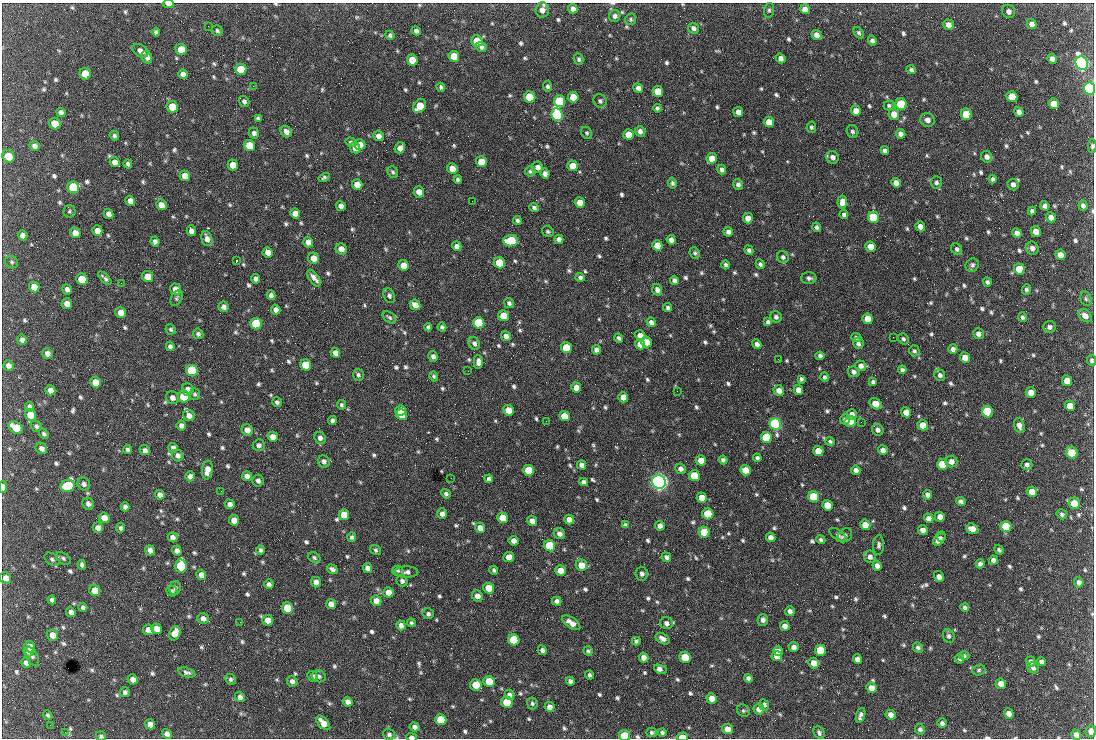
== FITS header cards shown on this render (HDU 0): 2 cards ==
NAXIS1  =                 1092 /fastest changing axis
NAXIS2  =                  736 /next to fastest changing axis

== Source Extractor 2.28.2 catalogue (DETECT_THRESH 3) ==
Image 1092 x 736 px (HDU 0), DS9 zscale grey, 1 PNG px = 1 image px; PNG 1096 x 740 px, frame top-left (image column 1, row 736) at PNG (2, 3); each listed source drawn as its Kron ellipse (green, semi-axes under 4 px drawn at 4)
Background 1510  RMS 36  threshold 109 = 3 sigma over >= 5 px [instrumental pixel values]
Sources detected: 837; of the 837, the 500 brightest by FLUX_AUTO listed and drawn (337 fainter detections omitted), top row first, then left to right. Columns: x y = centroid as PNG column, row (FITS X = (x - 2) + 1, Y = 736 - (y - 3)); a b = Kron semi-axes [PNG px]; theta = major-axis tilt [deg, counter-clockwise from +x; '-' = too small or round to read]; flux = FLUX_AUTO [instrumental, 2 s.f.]
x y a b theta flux
168 4 5 3 - 1.3e+04
573 9 5 4 - 1.1e+04
805 9 5 4 - 1.9e+04
542 10 7 6 - 1.5e+04
769 10 7 5 80 4.8e+03
1009 11 7 6 - 1.1e+04
615 16 6 5 - 7.0e+03
631 19 6 5 - 4.5e+03
1032 24 5 4 - 1.7e+04
948 25 5 5 - 1.3e+04
208 26 2 2 - 4.6e+03
694 28 6 5 - 9.0e+03
217 31 6 5 - 4.9e+03
416 31 5 4 - 8.9e+03
156 32 4 4 - 5.0e+03
859 33 6 4 -58 5.1e+03
390 35 5 4 - 5.1e+03
816 35 5 4 - 1.4e+04
872 40 5 4 - 7.2e+03
477 41 6 5 - 8.3e+04
481 47 5 5 - 6.7e+03
181 50 6 5 - 7.4e+04
140 51 8 6 -33 1.1e+04
454 56 5 5 - 5.3e+04
147 57 6 5 - 1.2e+04
781 58 5 4 - 1.2e+04
579 59 5 4 - 5.0e+03
1052 59 5 4 - 1.3e+04
412 60 5 5 - 5.7e+04
1082 63 7 6 - 1.3e+06
241 69 6 5 - 5.0e+04
911 70 4 4 - 5.1e+03
85 74 6 5 - 7.6e+04
183 74 5 4 - 1.1e+04
253 86 2 2 - 2.0e+04
548 86 5 4 - 5.5e+03
441 87 4 4 - 5.0e+03
638 88 5 4 - 1.0e+04
1089 89 6 5 - 8.3e+05
658 91 5 5 - 6.1e+04
530 97 6 5 - 1.7e+05
573 97 5 5 - 3.9e+04
1012 97 5 5 - 5.8e+04
244 101 6 5 - 6.8e+03
560 101 6 5 - 2.8e+05
600 101 7 6 - 6.1e+03
901 104 6 5 - 2.0e+05
1054 104 5 5 - 6.0e+04
420 106 8 5 51 5.2e+04
889 106 5 5 - 4.7e+03
172 107 6 5 - 7.5e+04
657 108 4 4 - 5.3e+03
856 111 5 5 - 2.1e+04
61 112 4 4 - 7.3e+03
738 112 5 4 - 1.6e+04
1019 112 5 4 - 1.1e+04
894 114 6 5 - 2.7e+04
966 114 6 5 - 9.4e+04
557 115 6 5 - 5.9e+05
258 118 4 3 - 4.5e+03
927 120 7 6 - 1.3e+04
769 122 5 5 - 3.2e+04
55 124 6 5 - 3.8e+04
811 127 5 4 - 4.6e+03
640 131 5 5 - 9.7e+03
286 132 6 5 - 1.2e+04
852 132 6 5 - 5.9e+03
254 133 5 5 - 8.3e+03
587 133 6 5 - 4.5e+03
900 134 5 4 - 1.1e+04
629 135 5 5 - 4.3e+04
114 136 5 4 - 5.0e+03
378 136 5 5 - 1.2e+04
351 142 5 4 - 5.0e+03
249 145 6 5 - 6.5e+04
360 145 5 5 - 2.0e+04
34 146 5 4 - 9.0e+03
1092 146 7 4 90 4.5e+03
355 148 5 5 - 1.4e+04
400 148 6 5 - 1.4e+04
885 151 4 4 - 9.2e+03
8 156 6 5 - 5.5e+04
833 157 6 6 - 1.2e+04
987 157 6 5 - 9.7e+03
712 158 5 5 - 3.2e+04
115 162 5 5 - 1.5e+04
481 162 5 5 - 5.2e+04
128 164 5 4 - 6.1e+03
233 165 5 5 - 4.0e+04
572 166 5 5 - 3.5e+04
538 167 6 5 - 1.3e+04
452 169 5 5 - 2.8e+04
722 169 5 4 - 7.0e+03
530 171 5 5 - 4.5e+03
393 172 6 5 - 4.7e+03
545 174 5 4 - 1.2e+04
185 176 5 5 - 2.2e+04
324 177 6 4 31 5.0e+03
458 179 4 3 - 4.9e+03
993 179 4 4 - 6.2e+03
936 182 6 5 - 5.9e+03
672 183 5 4 - 6.1e+03
896 183 5 4 - 1.6e+04
738 184 5 5 - 7.7e+03
1013 184 6 5 - 9.6e+03
357 185 5 5 - 2.8e+04
73 187 6 5 - 2.7e+05
419 192 6 5 - 2.4e+04
130 201 5 4 - 1.5e+04
472 201 2 2 - 7.6e+03
580 202 5 5 - 2.9e+04
842 202 6 5 - 1.7e+04
161 205 6 5 - 1.8e+04
341 206 5 4 - 1.3e+04
1045 206 5 4 - 1.0e+04
1083 206 5 4 - 7.8e+03
534 208 5 4 - 6.1e+03
69 211 6 6 - 4.9e+03
1032 211 4 4 - 7.1e+03
295 213 5 5 - 2.1e+04
109 214 5 4 - 1.2e+04
844 215 4 4 - 7.6e+03
873 217 5 5 - 1.5e+05
1051 217 5 5 - 1.4e+04
748 218 5 5 - 1.8e+04
517 220 4 4 - 5.4e+03
920 226 5 4 - 1.4e+04
817 227 5 4 - 5.9e+03
97 231 5 5 - 2.0e+04
191 231 5 4 - 1.1e+04
548 231 6 5 - 4.6e+03
1036 231 5 5 - 2.5e+04
728 232 4 4 - 7.9e+03
75 233 5 5 - 2.0e+04
1017 233 5 4 - 1.1e+04
22 235 5 4 - 1.0e+04
207 239 8 5 -72 1.4e+04
559 239 5 4 - 1.1e+04
671 240 5 4 - 1.1e+04
155 241 5 4 - 8.2e+03
511 241 7 5 5 1.7e+05
308 242 5 5 - 1.9e+04
657 245 5 5 - 3.3e+04
457 246 5 4 - 1.2e+04
871 247 5 5 - 3.3e+04
1032 248 7 6 - 1.0e+04
341 249 6 5 - 1.9e+04
957 249 6 5 - 6.8e+03
749 250 5 4 - 6.1e+03
268 252 5 5 - 1.8e+04
695 253 6 5 - 4.8e+03
1060 255 5 5 - 2.7e+04
783 257 6 6 - 6.2e+03
313 258 6 5 - 2.4e+04
236 261 3 2 - 1.2e+05
12 262 7 6 - 4.7e+03
500 263 6 5 - 1.5e+05
760 264 5 4 - 5.3e+03
404 265 5 5 - 2.6e+04
726 265 4 3 - 5.8e+03
972 265 7 6 - 6.6e+03
1019 269 5 5 - 5.8e+04
148 277 6 5 - 3.5e+04
580 277 5 4 - 6.3e+03
105 278 8 3 -45 6.4e+03
314 278 10 5 -52 1.3e+04
809 278 7 5 -2 6.4e+03
82 279 6 5 - 1.0e+05
256 279 5 4 - 9.4e+03
674 280 4 4 - 7.7e+03
987 282 4 4 - 5.8e+03
121 283 2 2 - 9.0e+03
34 287 5 5 - 3.0e+04
67 289 5 4 - 9.4e+03
176 289 6 5 - 2.0e+04
1026 289 5 4 - 5.6e+03
657 290 6 5 - 8.2e+03
271 295 5 4 - 9.1e+03
389 296 8 5 -65 7.4e+03
177 298 8 5 61 5.0e+03
1086 299 7 5 -73 4.6e+03
509 303 5 4 - 6.3e+03
67 304 5 5 - 1.7e+04
415 305 6 5 - 2.2e+04
223 307 5 5 - 1.1e+04
668 307 4 4 - 5.7e+03
276 310 5 4 - 1.2e+04
121 313 5 5 - 1.8e+04
503 316 5 5 - 5.7e+04
1085 316 8 5 -43 1.7e+04
389 317 7 5 -39 5.2e+03
776 317 6 5 - 6.2e+03
1023 317 5 4 - 5.2e+03
868 319 5 5 - 4.2e+04
651 322 5 4 - 9.8e+03
768 322 4 4 - 7.6e+03
479 323 6 5 - 2.6e+05
256 324 6 5 - 2.1e+05
428 327 4 4 - 5.3e+03
442 327 4 3 - 5.0e+03
1050 327 6 6 - 8.6e+03
171 329 5 5 - 4.5e+03
198 334 5 5 - 5.8e+03
978 334 5 5 - 1.0e+04
640 335 5 4 - 1.7e+04
506 336 5 4 - 1.2e+04
893 337 2 2 - 1.4e+04
619 338 5 4 - 5.8e+03
856 338 5 4 - 5.8e+03
903 339 6 5 - 5.1e+03
22 340 5 4 - 8.8e+03
647 342 5 5 - 2.9e+04
474 343 7 5 -65 8.1e+03
858 343 6 5 - 7.1e+03
640 344 5 5 - 2.6e+04
757 344 5 4 - 1.0e+04
170 346 5 4 - 7.8e+03
566 348 5 5 - 8.5e+04
953 349 5 4 - 1.1e+04
596 350 5 4 - 9.1e+03
914 351 5 5 - 5.4e+03
47 353 5 5 - 1.2e+04
335 353 5 5 - 1.3e+04
433 356 5 4 - 9.1e+03
820 356 4 4 - 6.9e+03
965 357 5 5 - 2.7e+04
778 359 2 2 - 8.7e+03
1092 360 5 4 - 5.8e+03
478 362 7 4 -89 1.2e+04
306 365 6 5 - 9.0e+04
8 366 5 5 - 1.1e+04
861 366 5 5 - 1.1e+04
902 370 4 4 - 6.0e+03
192 371 6 5 - 3.1e+05
468 371 2 2 - 5.7e+03
854 372 6 5 - 8.1e+03
358 375 6 5 - 5.4e+03
940 375 6 5 - 7.0e+03
434 376 5 4 - 4.8e+03
825 377 4 4 - 5.7e+03
801 379 4 3 - 4.7e+03
1067 381 5 5 - 3.5e+04
95 382 5 5 - 2.7e+04
873 382 4 4 - 5.9e+03
576 388 5 5 - 1.8e+04
188 389 6 5 - 9.9e+03
50 390 5 5 - 1.4e+04
798 390 5 4 - 1.6e+04
677 391 2 2 - 5.9e+03
779 391 5 5 - 1.7e+04
1031 392 5 5 - 2.4e+04
195 394 6 5 - 4.7e+03
184 396 6 5 - 1.1e+05
623 397 5 5 - 1.9e+04
172 398 6 6 - 1.1e+04
277 402 5 4 - 6.2e+03
875 404 6 5 - 3.6e+04
341 405 5 4 - 4.9e+03
1070 406 5 5 - 3.5e+04
29 407 5 4 - 6.9e+03
509 410 5 5 - 3.9e+04
401 411 5 5 - 6.9e+04
906 412 5 5 - 2.3e+04
987 412 6 5 - 2.8e+05
852 414 5 5 - 1.5e+04
31 415 6 5 - 5.3e+04
402 415 5 5 - 8.3e+04
189 416 6 5 - 1.5e+04
564 416 5 5 - 4.5e+04
845 419 5 5 - 7.0e+03
332 421 4 4 - 6.7e+03
546 421 2 2 - 6.6e+03
850 421 6 5 - 2.7e+04
861 422 2 2 - 5.7e+03
775 424 6 5 - 7.0e+05
923 425 5 5 - 3.4e+04
36 426 6 5 - 5.6e+03
181 426 5 4 - 9.8e+03
1019 426 8 5 -73 1.1e+04
16 427 8 5 -34 5.9e+04
247 430 6 5 - 1.7e+04
878 430 6 5 - 9.5e+03
44 434 5 4 - 5.3e+03
273 437 5 5 - 2.1e+04
766 437 5 5 - 1.7e+05
320 438 6 5 - 8.8e+03
830 441 4 4 - 4.6e+03
259 445 6 5 - 7.8e+03
41 448 6 5 - 9.5e+03
173 448 5 4 - 9.1e+03
128 450 4 4 - 6.2e+03
145 450 5 4 - 8.0e+03
883 450 5 4 - 1.1e+04
818 451 5 5 - 3.8e+04
1072 453 6 5 - 1.0e+05
178 455 6 5 - 9.0e+03
757 458 4 3 - 5.9e+03
701 460 5 5 - 2.4e+04
723 460 4 4 - 7.1e+03
324 462 6 6 - 8.5e+03
951 462 6 6 - 1.3e+04
943 464 5 5 - 9.7e+04
582 465 4 4 - 1.1e+04
1027 465 5 5 - 7.0e+03
681 469 5 5 - 9.1e+03
207 470 9 5 80 1.8e+04
529 470 5 5 - 1.3e+05
745 470 5 5 - 3.4e+04
856 470 5 4 - 9.7e+03
190 476 5 4 - 1.1e+04
247 476 5 4 - 1.2e+04
694 476 5 5 - 1.1e+05
451 478 2 2 - 4.7e+03
489 479 4 4 - 7.0e+03
258 481 6 5 - 8.3e+03
583 482 5 4 - 8.6e+03
659 482 7 6 - 1.7e+06
84 484 7 6 - 8.1e+03
68 486 7 6 - 2.0e+05
3 487 6 3 -90 1.4e+04
221 491 2 2 - 6.9e+03
1032 492 5 5 - 2.2e+04
446 494 5 4 - 6.1e+03
160 495 5 4 - 9.9e+03
928 495 5 4 - 8.8e+03
814 497 5 5 - 1.6e+05
702 498 5 5 - 2.9e+04
961 501 5 4 - 6.7e+03
1074 503 6 5 - 4.5e+04
88 504 6 5 - 8.1e+03
230 504 5 4 - 9.6e+03
827 505 5 5 - 3.8e+04
125 507 4 4 - 7.4e+03
442 514 5 5 - 1.1e+04
708 514 5 5 - 1.2e+05
1062 514 5 4 - 5.1e+03
344 515 5 5 - 4.4e+04
940 517 5 5 - 1.7e+04
104 518 5 5 - 2.1e+04
503 518 5 5 - 5.9e+04
929 518 5 4 - 1.4e+04
569 519 5 4 - 2.0e+04
234 520 5 5 - 2.6e+04
532 521 5 4 - 1.3e+04
625 525 4 4 - 5.3e+03
865 525 5 5 - 3.2e+04
660 526 5 4 - 1.1e+04
1006 526 5 5 - 1.6e+05
98 528 5 5 - 1.1e+04
120 528 5 4 - 5.1e+03
480 528 5 5 - 1.8e+04
972 529 6 5 - 2.5e+04
923 530 5 4 - 1.4e+04
704 532 5 5 - 9.7e+04
559 534 6 5 - 1.2e+04
838 535 10 5 -37 8.0e+03
845 535 8 6 39 6.6e+03
173 537 5 4 - 1.1e+04
352 537 4 4 - 5.0e+03
771 537 5 4 - 1.2e+04
942 537 3 3 - 5.7e+03
939 539 8 5 57 2.0e+04
821 540 4 4 - 5.3e+03
514 541 5 4 - 1.3e+04
879 545 10 5 89 7.0e+03
550 546 6 5 - 1.8e+05
150 550 5 4 - 1.1e+04
260 550 5 4 - 5.3e+03
376 550 6 5 - 4.6e+03
999 550 5 3 - 4.8e+03
177 551 5 4 - 1.0e+04
314 557 6 5 - 4.8e+03
509 557 5 5 - 1.7e+04
666 557 5 4 - 7.6e+03
870 557 6 5 - 9.1e+03
63 558 8 5 -33 5.4e+03
52 559 8 5 -39 5.9e+03
993 560 4 4 - 9.7e+03
980 564 4 4 - 7.8e+03
82 565 5 4 - 6.6e+03
581 565 6 5 - 3.3e+04
181 566 7 5 -85 1.7e+05
877 566 5 4 - 9.8e+03
368 568 5 4 - 1.2e+04
332 569 6 4 -34 8.1e+03
494 570 4 3 - 5.0e+03
561 570 5 5 - 3.2e+04
398 571 6 5 - 4.4e+03
406 572 12 5 0 1.0e+04
642 574 7 6 - 8.4e+03
201 575 5 4 - 1.4e+04
939 576 5 4 - 1.5e+04
6 578 6 5 - 1.3e+04
402 581 6 5 - 7.9e+03
316 582 5 5 - 1.2e+04
1079 582 5 4 - 7.8e+03
269 584 5 4 - 7.3e+03
175 588 7 6 - 7.0e+03
489 588 5 5 - 4.8e+04
95 590 6 5 - 4.4e+04
172 591 6 5 - 5.4e+03
389 592 5 5 - 2.1e+04
477 596 6 5 - 1.3e+04
52 600 4 4 - 7.9e+03
376 601 5 5 - 1.6e+04
557 601 5 4 - 9.2e+03
331 604 5 5 - 1.8e+04
83 607 4 4 - 6.4e+03
287 608 6 5 - 8.8e+04
965 608 4 4 - 6.2e+03
790 611 5 4 - 9.2e+03
71 612 5 4 - 1.2e+04
428 614 6 5 - 6.2e+03
203 618 6 5 - 1.0e+04
268 620 5 5 - 2.4e+04
763 620 6 5 - 8.8e+03
240 622 2 2 - 5.0e+03
411 623 4 4 - 4.6e+03
571 623 10 5 -35 1.8e+04
666 623 6 6 - 1.0e+04
401 625 5 4 - 1.1e+04
785 626 5 4 - 1.3e+04
157 629 5 5 - 2.5e+04
148 630 5 5 - 2.9e+04
175 633 7 5 67 3.1e+04
52 635 5 5 - 2.1e+04
949 636 7 5 -66 6.5e+03
663 639 8 5 -30 1.0e+04
514 640 6 5 - 1.2e+05
636 641 4 4 - 5.4e+03
29 647 6 5 - 1.9e+04
794 647 5 4 - 1.0e+04
918 648 5 4 - 6.1e+03
542 650 5 4 - 7.2e+03
820 650 5 5 - 6.6e+04
29 651 5 5 - 1.0e+04
588 651 5 4 - 4.6e+03
778 651 5 4 - 1.8e+04
32 656 11 5 -63 6.2e+03
777 656 5 5 - 2.2e+04
964 656 5 4 - 5.2e+03
644 657 5 4 - 1.4e+04
685 657 5 5 - 7.9e+04
857 659 4 4 - 1.1e+04
959 659 5 4 - 4.8e+03
1031 661 5 5 - 7.0e+03
1042 662 5 4 - 8.6e+03
26 663 5 5 - 1.0e+04
814 663 5 5 - 2.4e+04
1033 668 6 5 - 6.9e+03
660 669 7 3 -21 1.5e+04
979 670 7 5 17 5.4e+03
187 672 9 4 -15 7.0e+03
589 675 4 3 - 5.7e+03
313 676 5 5 - 6.6e+03
319 676 7 6 - 5.9e+03
748 678 4 4 - 6.7e+03
133 679 5 5 - 1.3e+04
231 679 5 5 - 5.1e+03
292 681 5 5 - 8.8e+03
489 681 6 5 - 6.1e+04
570 681 4 4 - 6.9e+03
1001 684 5 5 - 2.1e+04
476 685 6 5 - 5.6e+04
871 688 5 5 - 2.0e+04
125 692 5 5 - 6.4e+03
510 695 5 4 - 1.0e+04
240 697 5 5 - 9.4e+03
711 698 5 5 - 1.9e+04
348 702 5 4 - 1.1e+04
507 702 6 5 - 1.0e+05
532 703 6 5 - 5.4e+03
764 705 6 5 - 5.8e+03
549 707 5 4 - 1.3e+04
759 709 5 5 - 1.3e+04
743 711 7 5 -44 4.9e+03
1009 713 5 4 - 1.3e+04
48 715 5 4 - 4.5e+03
861 715 7 4 71 8.5e+03
890 715 5 5 - 1.2e+04
441 720 5 5 - 8.7e+04
323 723 9 5 -47 2.5e+04
942 723 5 4 - 7.0e+03
150 724 5 5 - 1.6e+04
50 725 2 2 - 4.5e+03
415 727 5 4 - 8.6e+03
728 729 5 5 - 2.5e+04
920 729 5 5 - 6.2e+03
1091 731 6 5 - 1.2e+04
65 732 2 2 - 1.0e+04
652 732 5 5 - 5.1e+03
662 733 4 3 - 5.4e+03
819 733 7 5 -64 6.6e+03
167 734 5 4 - 1.0e+04
389 734 6 5 - 6.2e+03
1076 735 5 5 - 1.1e+04
101 736 5 4 - 5.2e+03
624 736 6 5 - 1.1e+05
411 737 5 3 - 8.7e+03
682 737 5 3 - 4.0e+04
At the frame edge (FLAGS 8, measured only in part): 11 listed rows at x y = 168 4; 1089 89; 1092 146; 1092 360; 3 487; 1091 731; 1076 735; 101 736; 624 736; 411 737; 682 737
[337 fainter detections neither listed nor drawn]